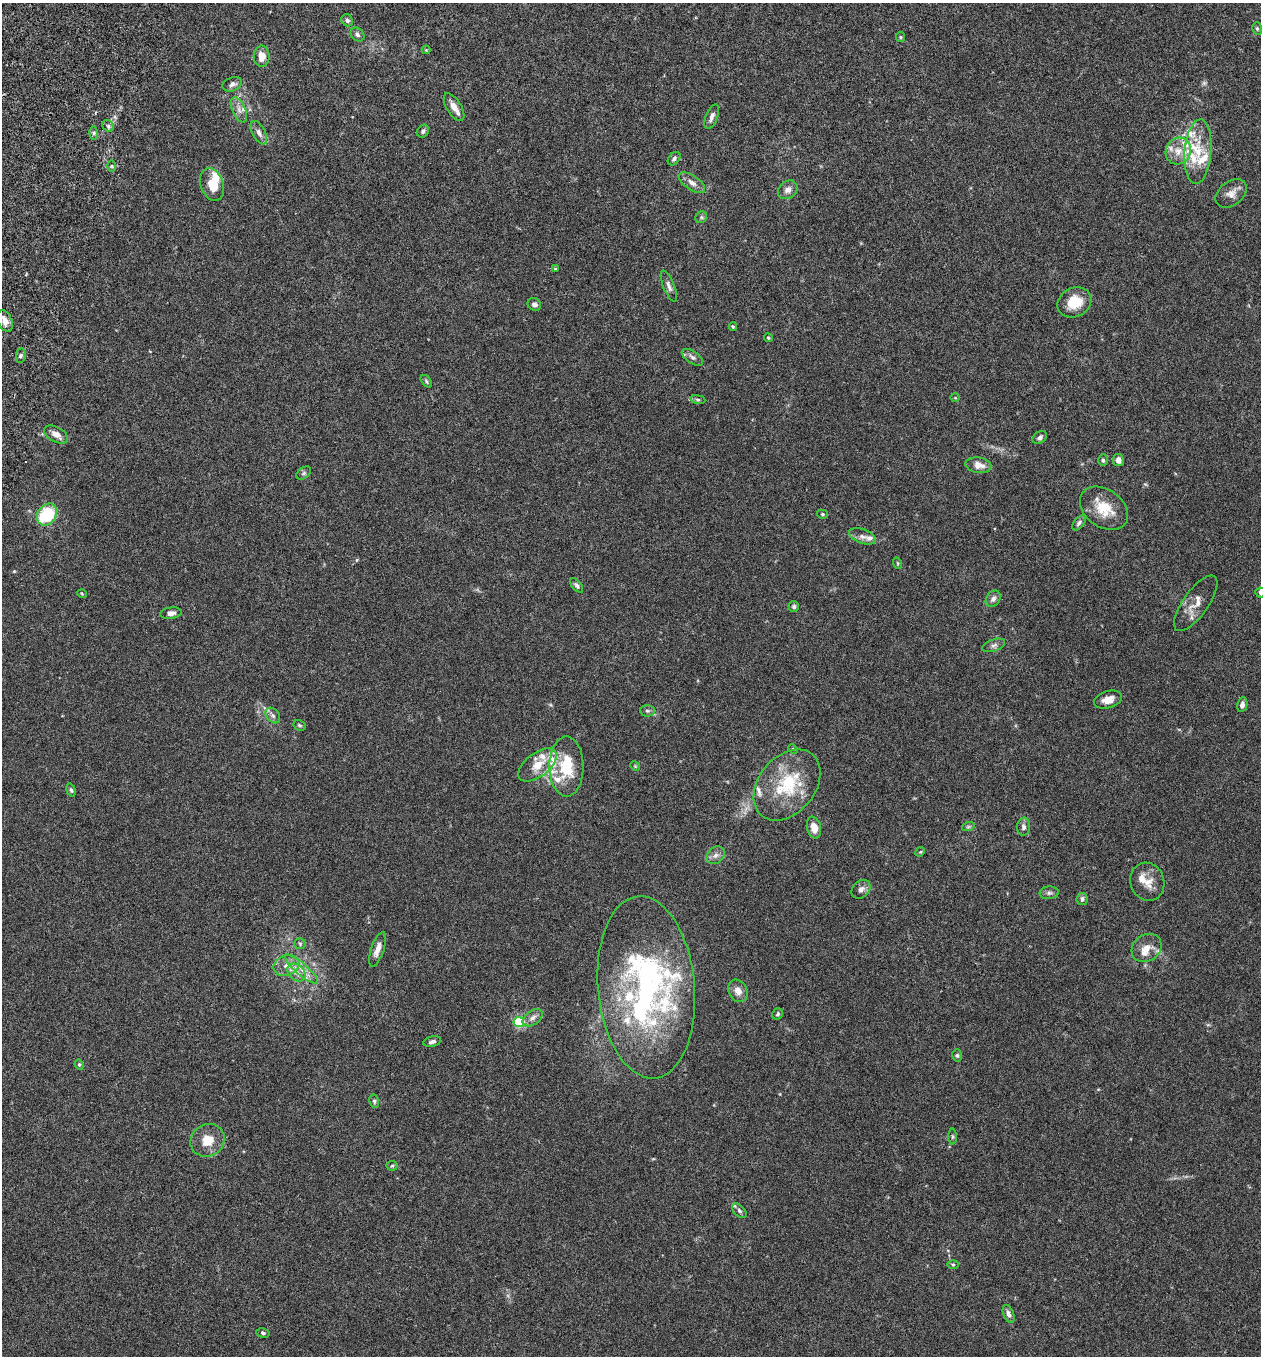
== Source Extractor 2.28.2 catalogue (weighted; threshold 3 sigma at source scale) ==
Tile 11 of 4 x 4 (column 3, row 3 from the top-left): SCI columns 2708-3966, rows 1383-2736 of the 5545 x 5467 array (HDU 1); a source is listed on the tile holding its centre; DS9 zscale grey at full resolution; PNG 1263 x 1358 px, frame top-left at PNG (2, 3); each listed source drawn as its Kron ellipse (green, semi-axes under 4 px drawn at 4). Shown black and unused: <1% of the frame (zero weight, under 3 of 6 exposures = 3% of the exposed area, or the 3 px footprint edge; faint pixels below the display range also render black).
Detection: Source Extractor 2.28.2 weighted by HDU 2 'WHT'; one run over the whole footprint, this tile lists its part. Background 0.0188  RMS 0.002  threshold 0.00818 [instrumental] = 3 sigma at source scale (4.09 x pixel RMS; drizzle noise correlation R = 1.36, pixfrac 0.8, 0.05/0.05 arcsec/px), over >= 5 px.
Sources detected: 115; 1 too faint to see at this stretch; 1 inside a brighter object's white glare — neither listed nor drawn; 16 inside a brighter listed object's ellipse — not listed separately; the other 97 listed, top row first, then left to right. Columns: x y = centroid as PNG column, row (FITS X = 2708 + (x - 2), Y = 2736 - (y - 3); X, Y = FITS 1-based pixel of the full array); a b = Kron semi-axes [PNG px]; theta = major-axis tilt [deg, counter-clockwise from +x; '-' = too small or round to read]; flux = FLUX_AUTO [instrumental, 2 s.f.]
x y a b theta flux
347 20 6 5 - 0.47
1257 28 6 5 - 0.31
357 35 8 6 -46 0.47
900 37 5 4 - 0.23
426 50 4 4 - 0.16
262 56 11 8 90 2
232 84 10 6 22 0.67
454 107 16 7 -59 1.6
239 110 13 6 -65 1
712 117 13 6 69 0.82
108 126 6 5 - 0.45
423 131 7 5 54 0.44
93 133 6 4 -90 0.35
259 133 13 6 -62 0.85
1178 151 14 12 63 2.7
1198 152 32 13 85 5
674 159 7 5 50 0.45
112 166 6 4 -90 0.25
692 183 15 7 -35 1.1
212 185 17 11 -71 3.6
788 190 11 8 39 0.97
1231 193 17 12 38 1.5
701 217 6 5 - 0.35
555 269 3 3 - 0.26
669 286 16 5 -68 0.87
1074 302 17 14 26 4
534 304 7 6 - 0.69
5 321 11 7 -65 1.5
733 327 4 3 - 0.21
768 338 4 3 - 0.22
21 355 7 4 83 0.37
692 357 12 6 -34 0.63
426 381 7 4 -51 0.28
955 398 4 3 - 0.15
698 399 7 4 -9 0.33
56 434 13 7 -28 1.3
1040 437 8 5 34 0.56
1103 460 6 5 - 0.29
1118 460 6 5 - 1.1
978 465 13 8 -9 1.7
304 473 8 5 37 0.36
1104 508 26 18 -36 5
822 514 5 4 - 0.26
47 515 12 9 54 11
1079 523 9 5 50 0.51
862 536 14 7 -20 0.97
897 563 6 3 -71 0.2
577 585 8 4 -50 0.43
1260 593 5 5 - 0.4
82 594 5 3 - 0.15
993 599 9 6 55 0.74
1196 603 33 12 55 2.6
794 606 5 5 - 0.42
171 613 11 5 8 0.96
993 645 12 6 20 0.64
1108 700 14 8 17 1.8
1242 705 7 5 79 0.71
647 711 7 5 -2 0.43
273 715 9 6 -49 0.57
299 725 6 5 - 0.3
793 749 5 3 - 0.18
537 765 22 11 38 3.3
635 766 5 4 - 0.2
566 767 30 17 -90 7.4
787 785 40 28 51 11
71 790 7 4 -73 0.33
814 827 11 7 -78 2
968 827 6 4 18 0.28
1023 827 9 6 86 0.69
920 852 5 4 - 0.2
716 855 10 7 43 0.9
1147 882 19 17 -71 2.4
861 889 10 8 45 0.86
1049 893 9 6 4 0.52
1082 899 6 5 - 0.57
300 944 5 5 - 0.3
1147 948 16 13 37 2.4
378 949 18 6 71 1.5
286 966 13 10 21 1.8
301 969 21 6 -41 2
296 973 10 7 -43 1.3
646 987 91 48 -85 53
738 991 11 9 -61 1.4
778 1014 6 5 - 0.3
533 1018 11 7 36 0.91
519 1022 5 5 - 15
432 1042 9 5 13 0.56
957 1055 6 5 - 0.3
79 1065 5 4 - 0.27
374 1101 7 4 -80 0.34
952 1137 8 4 -90 0.26
207 1140 17 16 - 3.4
392 1166 5 5 - 0.28
739 1211 8 5 -46 0.46
953 1265 6 4 -1 0.23
1009 1314 9 5 -67 0.76
263 1333 7 4 -10 0.33
Isophote crosses this tile's border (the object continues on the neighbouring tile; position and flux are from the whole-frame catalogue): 1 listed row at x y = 1260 593